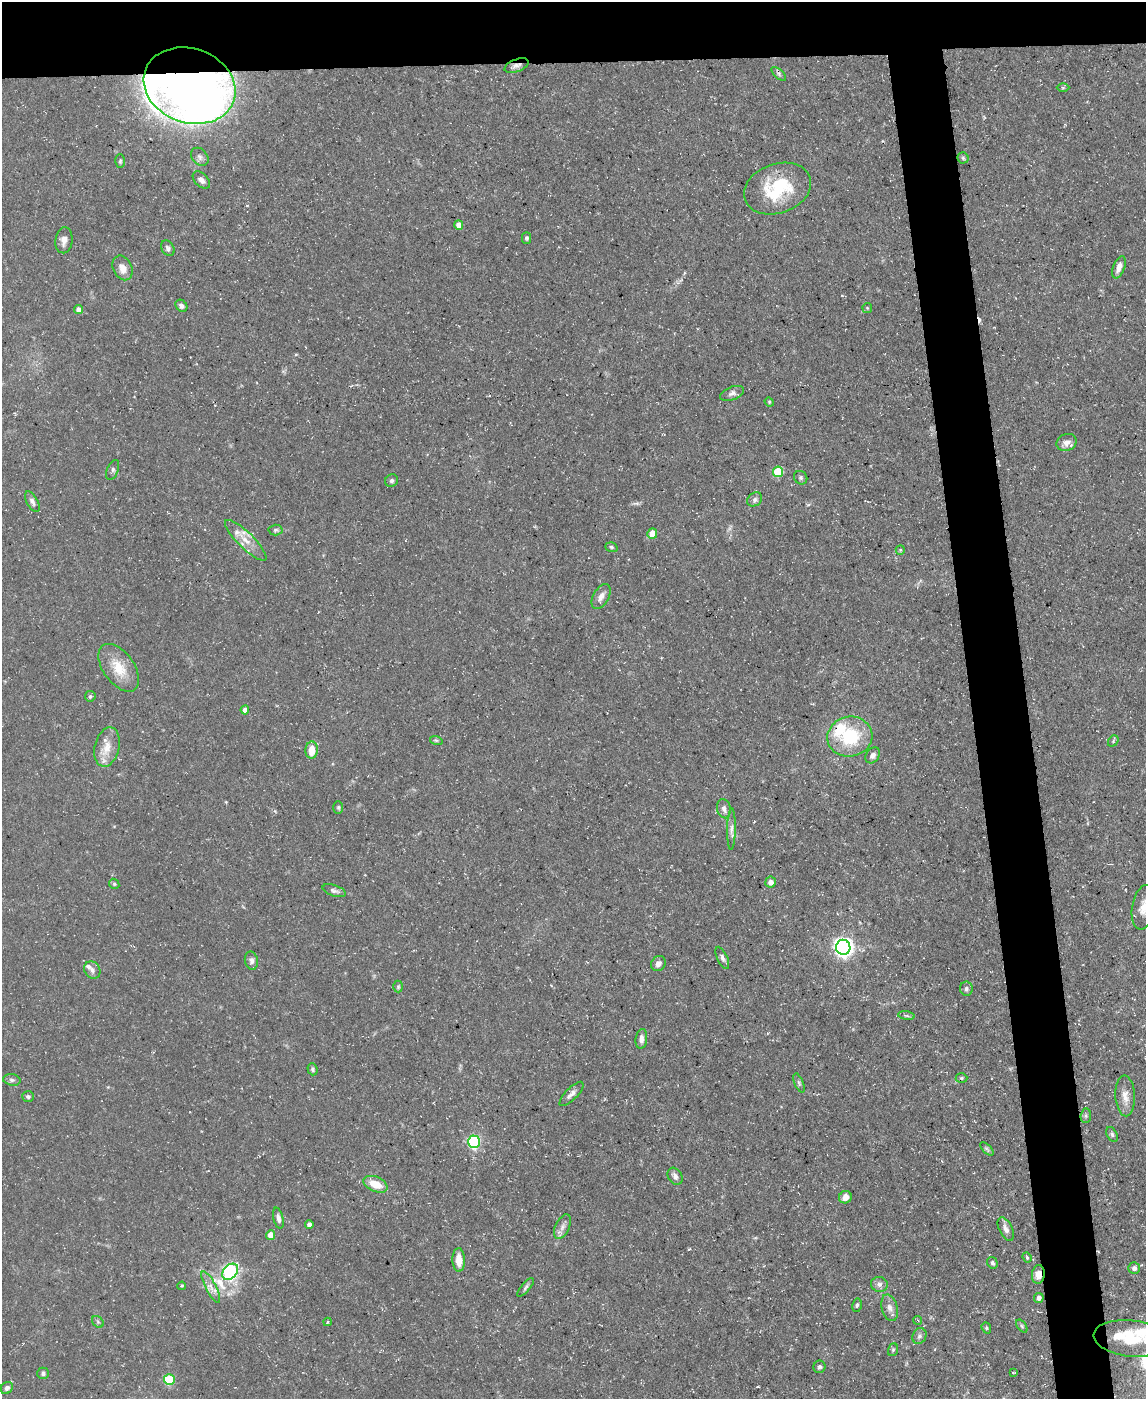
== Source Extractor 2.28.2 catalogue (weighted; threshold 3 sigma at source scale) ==
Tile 2 of 4 x 3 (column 2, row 1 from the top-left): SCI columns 1145-2288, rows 2919-4315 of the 4575 x 4549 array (HDU 1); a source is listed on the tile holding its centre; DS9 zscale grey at full resolution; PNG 1148 x 1401 px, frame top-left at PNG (2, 2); each listed source drawn as its Kron ellipse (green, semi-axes under 4 px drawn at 4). Shown black and unused: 9% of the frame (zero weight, under 3 of 5 exposures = <1% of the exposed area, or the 3 px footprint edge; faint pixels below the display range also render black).
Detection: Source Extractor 2.28.2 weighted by HDU 2 'WHT'; one run over the whole footprint, this tile lists its part. Background 0.0884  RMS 0.0046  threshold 0.0208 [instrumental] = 3 sigma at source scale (4.5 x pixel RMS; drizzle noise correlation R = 1.50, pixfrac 1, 0.05/0.05 arcsec/px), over >= 5 px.
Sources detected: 110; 1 cosmic-ray / hot-pixel residue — neither listed nor drawn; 6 inside a brighter listed object's ellipse — not listed separately; the other 103 listed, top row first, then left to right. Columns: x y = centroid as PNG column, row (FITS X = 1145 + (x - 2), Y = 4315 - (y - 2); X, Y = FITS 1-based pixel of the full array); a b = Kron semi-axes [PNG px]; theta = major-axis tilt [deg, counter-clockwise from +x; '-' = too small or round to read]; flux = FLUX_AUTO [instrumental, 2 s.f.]
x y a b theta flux
516 66 12 6 22 2.1
779 74 9 4 -43 1
190 86 47 37 -19 700
1063 88 6 4 0 0.61
200 157 10 7 -47 1.8
963 158 5 5 - 0.72
120 161 7 5 88 0.84
201 180 10 6 -45 2.3
777 189 34 24 20 28
459 225 5 4 - 4.6
527 238 5 4 - 0.78
64 240 13 8 83 2.9
168 248 8 6 -59 1.4
1119 267 12 5 68 3.3
123 268 13 9 -65 4.2
181 306 6 5 - 1.6
867 308 5 5 - 0.52
79 310 4 4 - 3.2
732 393 12 6 20 1.8
769 402 5 4 - 0.53
1067 442 10 8 23 3.4
113 470 10 5 67 1.3
778 472 5 5 - 25
801 478 7 6 - 1
392 481 7 6 - 1.1
755 499 8 6 37 1.5
32 502 11 5 -61 1.7
275 530 7 5 2 0.91
652 533 5 5 - 8.4
246 540 28 8 -44 6.5
611 547 6 4 -19 0.77
900 550 5 4 - 0.57
601 596 13 7 61 3
119 668 27 15 -54 11
90 696 5 5 - 0.91
245 710 4 4 - 2.9
850 737 22 20 10 26
436 740 6 4 -19 0.66
1113 741 6 4 51 0.66
107 747 20 12 76 7.1
312 750 8 6 86 6.6
873 755 9 6 52 2.1
338 807 6 5 - 0.71
724 809 10 7 -75 2.1
731 829 20 4 89 2.3
770 882 5 5 - 2.4
114 884 5 4 - 0.68
334 891 12 5 -19 1.5
1144 907 22 11 80 6.1
843 947 7 7 - 190
722 958 12 5 -65 1.7
251 961 9 6 -78 1.7
658 964 8 7 - 2.3
92 970 9 7 -54 1.8
398 987 6 5 - 0.72
966 989 7 6 - 1.3
906 1016 8 4 -9 0.9
641 1039 10 5 82 1.8
312 1069 6 5 - 0.89
961 1078 6 4 2 0.77
12 1080 9 5 -10 1.2
799 1083 10 4 -67 0.96
571 1094 16 6 46 2.3
28 1096 6 5 - 1.1
1125 1096 20 9 -87 4.7
1086 1116 7 5 85 1
1112 1134 8 5 -63 0.92
474 1142 6 5 - 76
987 1149 8 4 -45 0.94
675 1176 9 7 -58 2
375 1184 13 7 -23 8.3
845 1197 6 6 - 2.9
278 1218 11 5 -77 1.9
309 1224 4 4 - 1.7
562 1227 13 7 64 2.4
1006 1229 12 6 -64 2.5
271 1235 5 4 - 6
1027 1257 5 4 - 0.6
459 1260 12 6 -88 5.7
992 1263 6 5 - 0.93
1134 1268 5 5 - 1.4
230 1272 9 6 47 120
1038 1274 9 6 84 4.5
879 1284 8 7 - 1.9
182 1286 4 3 - 0.5
211 1287 17 5 -63 3.2
526 1287 11 4 50 1.2
1039 1298 5 5 - 1.6
857 1305 7 4 79 0.86
890 1308 13 7 -75 2.8
918 1320 4 3 - 0.46
98 1322 6 5 - 0.87
327 1322 4 3 - 0.46
1022 1326 7 4 -54 0.82
986 1328 6 4 -70 0.68
919 1336 8 6 63 1.5
1130 1338 37 18 -6 22
893 1350 6 5 - 0.71
819 1367 6 6 - 0.98
1013 1372 3 2 - 0.39
43 1373 6 6 - 1.1
169 1380 5 5 - 31
7 1388 6 5 - 1.5
Overlapping masked pixels (flux is a lower limit): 3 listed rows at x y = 516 66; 190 86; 1038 1274
Isophote crosses this tile's border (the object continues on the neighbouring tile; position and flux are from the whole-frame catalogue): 2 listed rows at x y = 1144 907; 1130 1338